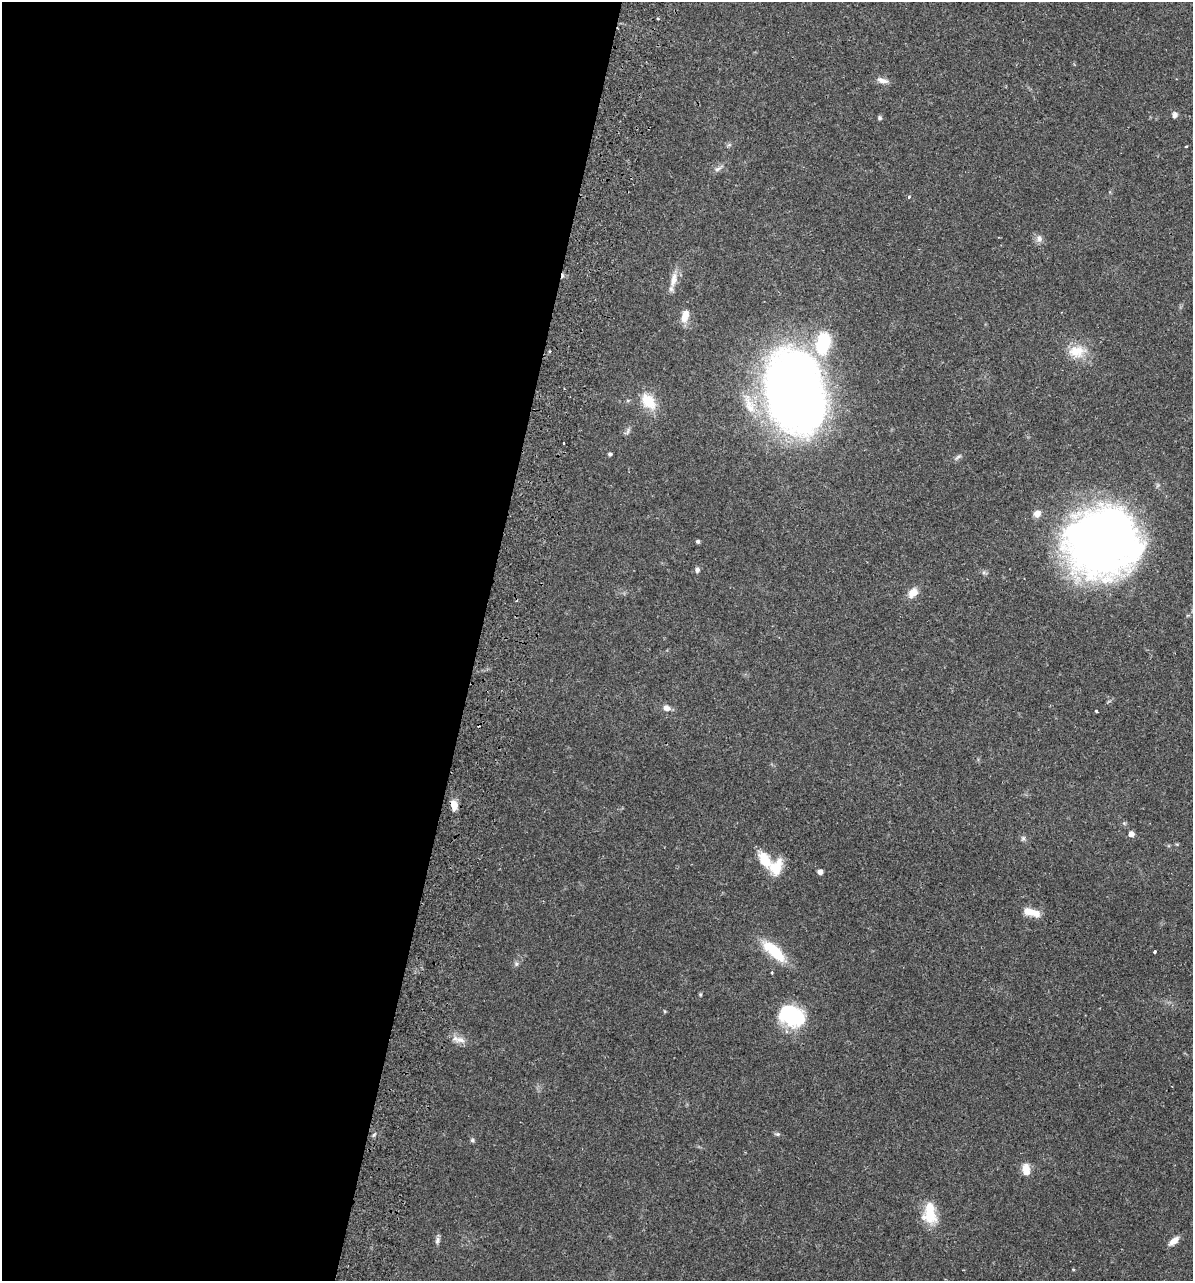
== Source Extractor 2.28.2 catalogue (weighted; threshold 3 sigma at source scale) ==
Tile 5 of 4 x 4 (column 1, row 2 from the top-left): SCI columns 182-1372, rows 2582-3860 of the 5251 x 5158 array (HDU 1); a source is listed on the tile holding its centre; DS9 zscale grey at full resolution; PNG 1195 x 1283 px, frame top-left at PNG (2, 2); no overlay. Shown black and unused: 40% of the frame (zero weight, under 2 of 3 exposures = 3% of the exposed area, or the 3 px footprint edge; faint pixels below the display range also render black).
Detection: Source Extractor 2.28.2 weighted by HDU 2 'WHT'; one run over the whole footprint, this tile lists its part. Background 0.0649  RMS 0.005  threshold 0.0226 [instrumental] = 3 sigma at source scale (4.5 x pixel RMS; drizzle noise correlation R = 1.50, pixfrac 1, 0.05/0.05 arcsec/px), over >= 5 px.
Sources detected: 48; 2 inside a brighter listed object's ellipse — not listed separately; the other 46 listed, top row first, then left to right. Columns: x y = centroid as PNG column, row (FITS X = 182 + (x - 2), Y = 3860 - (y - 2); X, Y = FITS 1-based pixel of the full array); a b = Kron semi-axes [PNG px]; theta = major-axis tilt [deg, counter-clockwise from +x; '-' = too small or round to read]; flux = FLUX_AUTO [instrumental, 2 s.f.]
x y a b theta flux
658 18 3 3 - 0.58
882 80 15 7 -16 3
1174 115 8 7 - 1.7
879 118 6 5 - 0.87
1186 146 3 2 - 0.64
718 169 12 5 33 1.7
909 197 5 3 - 0.52
1039 238 9 8 - 2.3
673 280 23 9 76 5.3
684 317 14 11 65 4.4
823 343 25 15 78 27
550 351 4 2 - 0.57
1077 351 24 16 2 11
795 392 66 44 -77 550
648 401 24 15 -51 11
750 408 30 16 -78 14
628 431 11 4 66 1.2
564 443 3 2 - 0.97
610 454 4 4 - 1.2
958 457 12 4 36 1.2
1037 513 8 7 - 3.5
698 541 4 4 - 1
1102 542 69 63 14 330
697 570 6 6 - 1.5
913 592 14 10 48 4.8
666 708 9 7 -22 2.8
1096 711 3 3 - 1
454 805 12 8 -85 4.3
1124 823 6 3 -19 0.64
1131 834 5 5 - 3.5
1023 838 6 6 - 1.1
765 860 23 13 -58 11
820 872 5 5 - 2
1031 912 21 8 -15 7.2
774 951 32 11 -42 20
1155 952 3 3 - 1.4
516 964 7 5 -46 1
700 994 5 4 - 0.6
791 1015 22 17 -29 44
460 1040 16 8 0 3.7
778 1134 6 5 - 0.84
472 1140 6 5 - 0.82
1026 1169 13 8 -80 6
930 1213 26 15 -89 14
437 1240 11 5 80 1.6
1174 1241 13 6 41 3.6